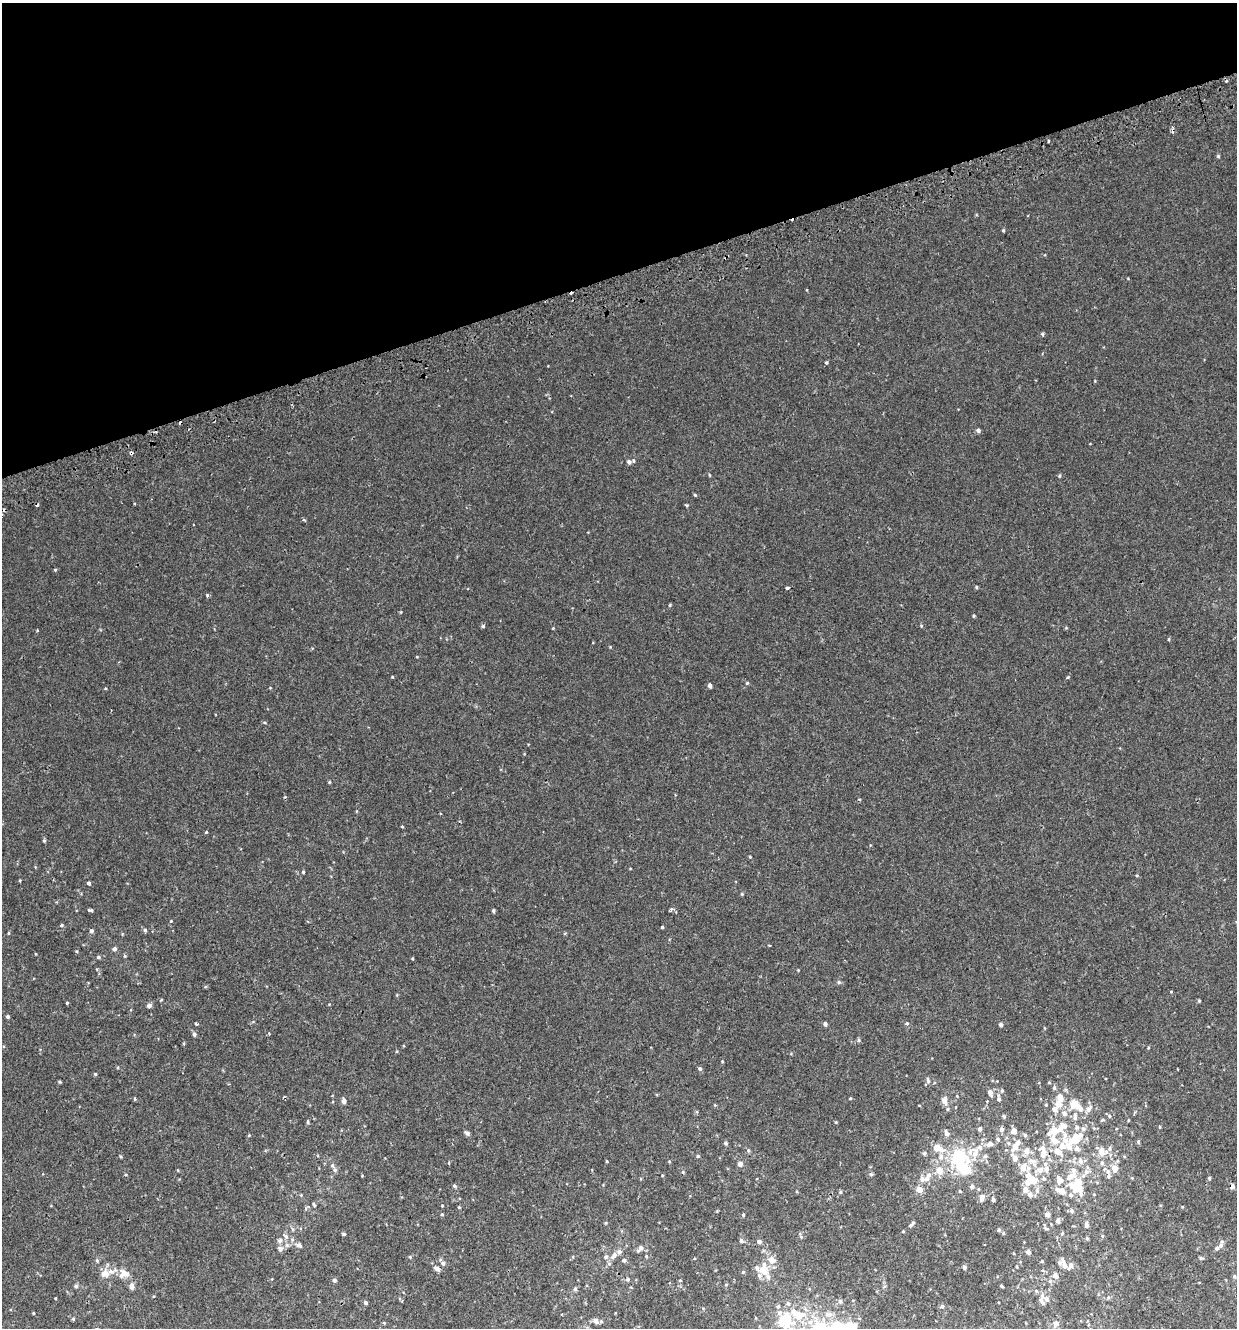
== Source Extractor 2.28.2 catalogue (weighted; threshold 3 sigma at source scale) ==
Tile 3 of 4 x 4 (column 3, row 1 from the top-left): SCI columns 2573-3807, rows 4021-5346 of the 5195 x 5393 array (HDU 1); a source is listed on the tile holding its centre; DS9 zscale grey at full resolution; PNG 1239 x 1330 px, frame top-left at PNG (2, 3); no overlay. Shown black and unused: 21% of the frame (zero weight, under 2 of 3 exposures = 3% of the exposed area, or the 3 px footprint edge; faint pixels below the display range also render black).
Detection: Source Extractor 2.28.2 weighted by HDU 2 'WHT'; one run over the whole footprint, this tile lists its part. Background 0.00112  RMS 0.0029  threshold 0.0128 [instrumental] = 3 sigma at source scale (4.5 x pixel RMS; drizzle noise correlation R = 1.50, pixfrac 1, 0.0396/0.0396 arcsec/px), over >= 5 px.
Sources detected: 275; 4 inside a brighter object's white glare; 7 cosmic-ray / hot-pixel residue — not listed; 45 inside a brighter listed object's ellipse — not listed separately; the other 219 listed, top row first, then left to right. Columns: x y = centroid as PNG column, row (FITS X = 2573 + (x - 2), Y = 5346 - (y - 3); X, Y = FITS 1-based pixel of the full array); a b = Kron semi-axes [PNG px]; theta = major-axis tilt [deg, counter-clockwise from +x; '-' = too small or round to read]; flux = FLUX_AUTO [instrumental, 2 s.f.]
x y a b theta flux
1172 127 4 3 - 0.34
1048 141 3 3 - 0.82
1218 156 5 4 - 0.3
1003 230 4 4 - 0.28
1042 334 5 4 - 0.37
826 362 5 3 - 0.3
978 430 5 4 - 0.68
131 453 4 3 - 1.1
629 462 5 4 - 0.71
1059 476 5 4 - 0.28
695 495 4 3 - 0.28
687 505 6 3 -1 0.25
55 570 5 3 - 0.24
976 587 4 4 - 0.31
788 588 4 3 - 0.97
207 595 4 4 - 0.35
670 605 5 3 - 0.23
974 616 4 3 - 0.32
483 626 5 5 - 0.37
921 626 5 4 - 0.27
553 628 3 3 - 0.19
37 630 3 3 - 0.25
1169 639 5 3 - 0.23
417 657 4 3 - 0.19
392 677 4 3 - 0.2
1068 677 4 3 - 0.27
747 683 4 4 - 0.29
710 686 4 4 - 0.9
329 782 4 4 - 0.25
285 797 4 2 - 0.21
859 799 4 3 - 0.21
402 826 4 2 - 0.21
206 832 3 3 - 0.66
44 841 5 4 - 0.31
750 857 3 3 - 0.26
303 872 4 3 - 0.31
1137 875 4 4 - 0.27
20 880 4 3 - 0.23
89 883 4 4 - 0.61
742 894 4 4 - 0.27
90 910 6 3 -9 0.41
493 910 4 4 - 0.46
671 910 6 4 69 0.37
171 921 3 3 - 0.17
61 925 5 5 - 0.39
662 927 3 3 - 0.35
145 930 5 4 - 0.45
91 931 5 5 - 0.57
8 933 5 3 - 0.24
770 945 3 2 - 0.28
114 949 5 5 - 0.76
125 956 5 3 - 0.29
98 957 5 4 - 0.4
413 958 4 3 - 0.22
798 970 3 3 - 0.17
839 982 5 5 - 0.47
1171 991 4 3 - 0.19
1199 1001 4 3 - 0.32
67 1003 3 3 - 0.27
149 1005 5 4 - 0.92
8 1016 4 4 - 0.46
907 1023 5 4 - 0.36
196 1024 3 3 - 0.45
825 1024 4 4 - 0.75
1001 1025 4 4 - 0.83
194 1034 6 5 - 0.6
859 1040 5 5 - 0.41
397 1051 4 4 - 0.26
722 1061 3 3 - 0.21
700 1069 5 4 - 0.51
95 1074 4 4 - 0.26
928 1080 9 5 -78 0.56
60 1082 4 3 - 0.31
1054 1088 5 4 - 0.52
1002 1091 5 4 - 0.33
990 1093 9 5 -65 0.87
135 1099 3 3 - 0.41
999 1099 9 5 -82 0.69
344 1101 5 5 - 1.1
944 1101 8 6 -78 1.8
1058 1104 10 8 -17 1.9
1074 1104 9 8 - 4
1046 1105 4 4 - 0.22
947 1109 5 4 - 0.33
1088 1109 11 7 45 1.4
1064 1114 7 6 - 0.92
1109 1116 5 5 - 0.36
1075 1118 8 6 65 0.81
1128 1120 4 3 - 0.22
308 1122 5 4 - 0.3
836 1122 4 4 - 0.25
980 1129 5 4 - 0.76
1002 1129 6 5 - 0.77
1055 1130 24 11 14 5.4
1014 1131 5 5 - 1.9
467 1133 6 4 -39 0.83
947 1133 7 5 -71 1.1
249 1135 5 3 - 0.22
1025 1135 5 4 - 0.51
998 1139 5 4 - 0.46
1074 1139 32 18 32 11
1138 1142 6 4 -71 0.33
726 1143 5 5 - 0.44
989 1144 10 6 14 1.4
1015 1146 15 9 67 2.5
938 1148 15 9 -23 2.8
1110 1149 8 5 -86 0.75
1027 1151 7 7 - 1.5
1102 1151 11 8 -87 2.4
975 1152 18 10 -86 3.3
924 1153 5 5 - 0.51
1044 1153 13 10 62 2.6
960 1155 16 9 -29 10
698 1156 4 4 - 0.33
607 1161 3 3 - 0.22
669 1161 4 3 - 0.22
1032 1161 13 6 -9 1.5
1080 1161 8 7 - 1.1
1102 1163 6 5 - 0.58
740 1164 6 5 - 1.1
1023 1168 7 6 - 2.8
1114 1169 6 5 - 2.4
335 1170 7 6 - 0.8
939 1170 8 7 - 2.4
1040 1170 10 8 7 1.8
1074 1170 13 8 -79 2
1108 1171 8 6 -58 0.93
683 1172 5 4 - 0.29
1086 1172 8 7 - 1.1
871 1174 5 4 - 0.42
662 1175 4 3 - 0.2
362 1176 3 3 - 0.18
1209 1178 4 4 - 0.32
927 1179 8 6 52 1.2
1032 1180 12 8 19 5
454 1186 6 4 -40 0.43
1232 1186 5 4 - 0.84
972 1187 6 5 - 0.72
1076 1188 26 10 -39 4.6
919 1190 6 6 - 2
1025 1190 8 7 - 1.1
1037 1190 9 6 81 0.89
960 1191 4 3 - 0.27
1061 1191 10 6 -24 3.1
840 1192 4 4 - 0.31
982 1198 8 5 80 1.2
993 1200 3 3 - 0.54
314 1205 6 4 -63 0.33
459 1207 4 3 - 0.25
1072 1211 6 5 - 0.56
442 1214 4 4 - 0.29
743 1215 4 3 - 0.34
1047 1215 5 5 - 1.1
1058 1221 5 4 - 0.69
910 1225 6 4 29 0.47
1086 1225 6 4 -86 0.98
1046 1228 9 3 -23 0.37
999 1230 5 4 - 0.33
903 1232 5 3 - 0.21
1003 1233 5 3 - 0.25
1062 1233 5 4 - 0.27
344 1234 4 3 - 0.44
1087 1239 4 4 - 0.34
280 1240 8 7 - 0.85
741 1241 5 5 - 0.6
759 1242 6 5 - 0.68
287 1245 6 5 - 0.6
299 1245 11 6 -21 0.96
1221 1245 8 5 59 0.81
280 1248 7 7 - 0.9
640 1248 10 5 47 1.1
1028 1252 4 4 - 0.94
614 1255 12 6 51 1.4
646 1256 4 4 - 0.3
410 1257 4 4 - 0.26
606 1257 6 6 - 0.57
1201 1258 6 4 -11 0.34
97 1260 5 5 - 0.38
624 1260 5 5 - 0.56
772 1260 7 6 - 2.2
1042 1261 3 3 - 0.24
443 1263 6 5 - 0.59
1064 1264 14 5 -70 1.1
1070 1265 8 5 65 1.1
964 1267 4 4 - 0.62
437 1269 6 5 - 1
763 1270 11 9 -61 3.5
743 1272 5 5 - 0.36
105 1273 11 11 - 2.6
124 1274 13 11 18 2.8
1055 1275 9 6 -52 0.97
1234 1276 5 4 - 0.39
628 1279 5 5 - 0.48
334 1280 4 4 - 0.61
680 1280 4 4 - 0.24
1050 1281 5 5 - 0.48
726 1285 5 3 - 0.24
76 1286 5 4 - 0.56
132 1286 6 5 - 1.4
1002 1286 3 2 - 0.31
575 1289 5 5 - 0.46
1108 1298 5 3 - 0.35
1046 1299 6 5 - 0.82
1041 1300 12 5 -67 0.86
840 1301 5 5 - 0.52
366 1303 4 4 - 0.63
788 1303 6 5 - 0.6
778 1306 6 4 46 0.39
942 1306 5 5 - 0.48
33 1313 4 3 - 0.2
828 1314 12 6 -4 1.2
799 1315 14 10 0 4.4
73 1319 4 4 - 0.34
785 1320 15 12 86 11
596 1321 7 6 - 1.2
384 1323 4 3 - 0.23
1056 1324 9 7 36 0.87
820 1327 14 10 -13 7.3
836 1327 16 11 40 8.4
Overlapping masked pixels (flux is a lower limit): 3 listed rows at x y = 131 453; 1232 1186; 280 1248
Isophote crosses this tile's border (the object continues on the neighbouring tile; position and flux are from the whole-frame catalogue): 3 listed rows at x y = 785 1320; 820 1327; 836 1327
Unlisted compact peaks at least as high as the median listed source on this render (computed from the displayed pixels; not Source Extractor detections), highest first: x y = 610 647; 120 1156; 850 1098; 126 1175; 329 1004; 748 1150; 1160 1127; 304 520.